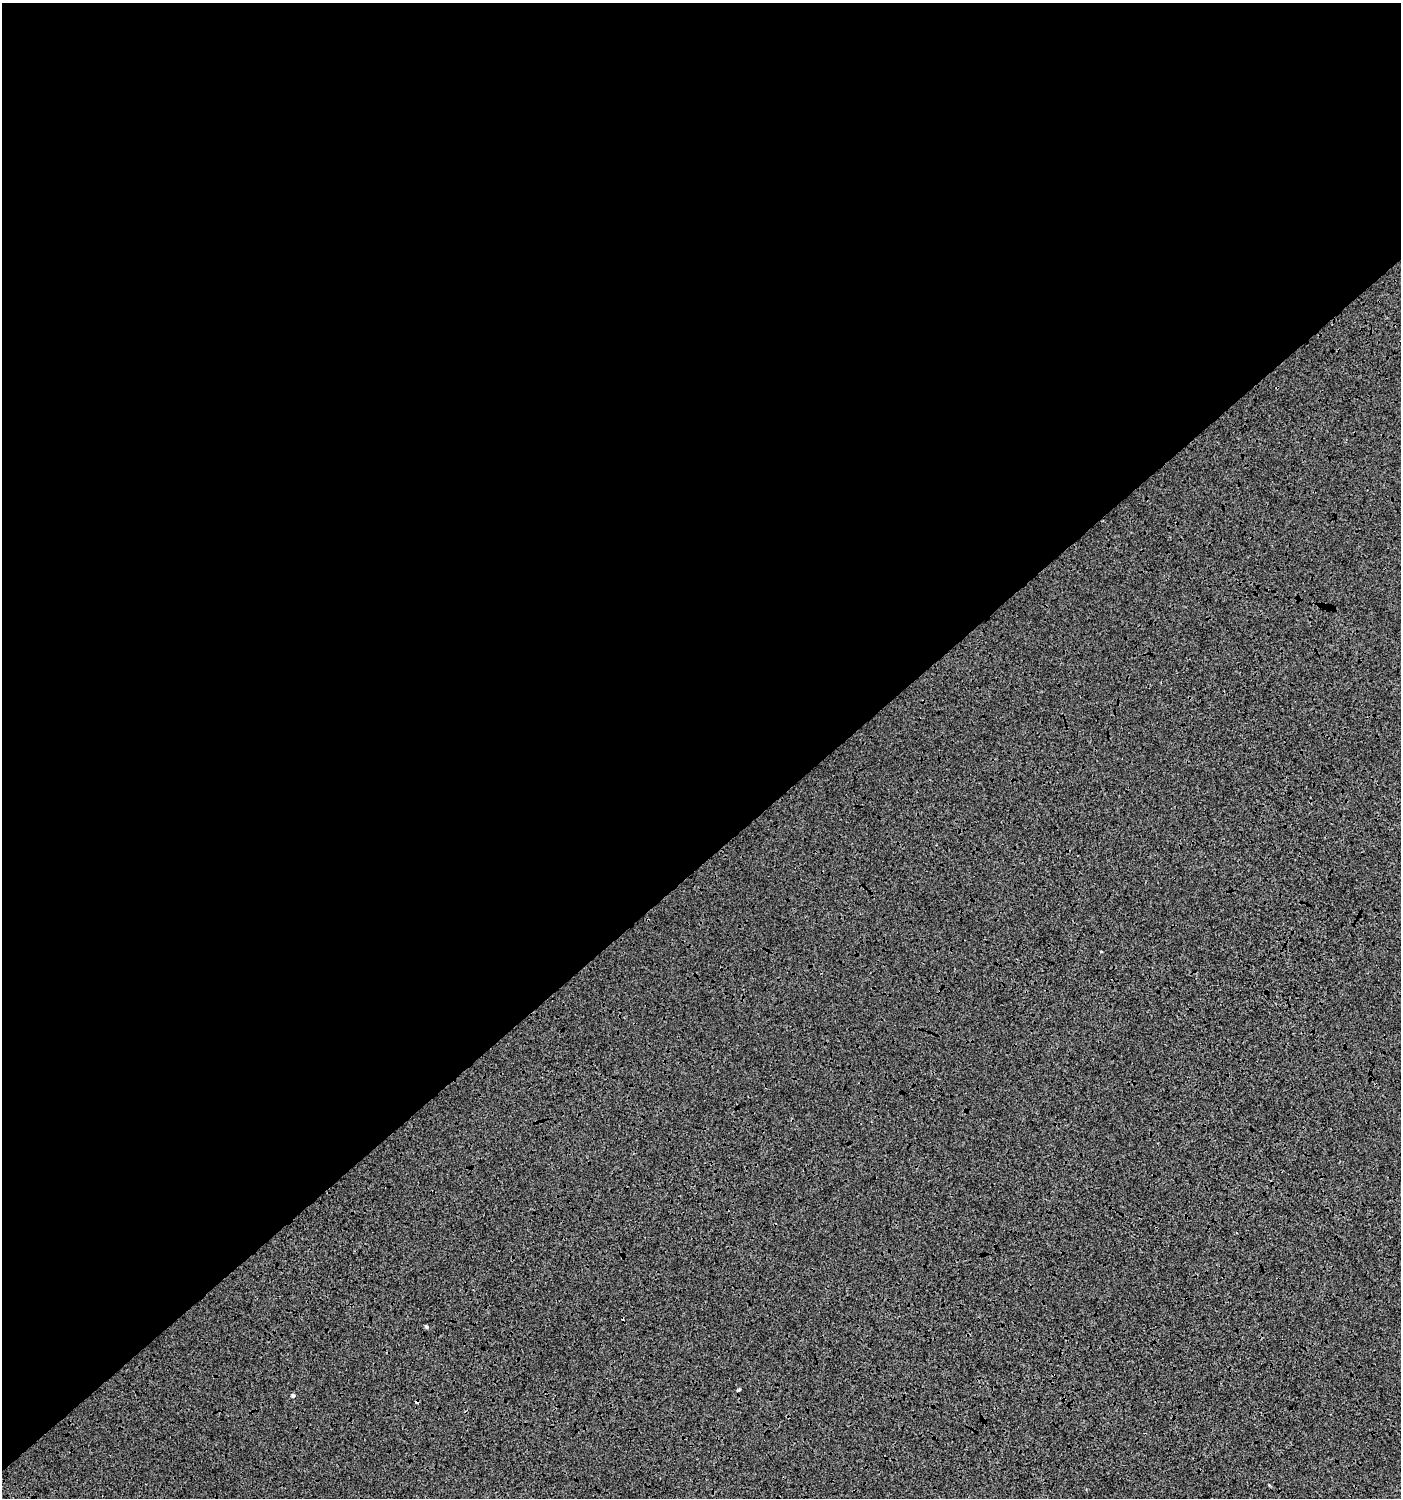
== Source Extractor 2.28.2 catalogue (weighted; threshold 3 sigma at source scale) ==
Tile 2 of 4 x 4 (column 2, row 1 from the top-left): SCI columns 1603-3001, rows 4489-5984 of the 5940 x 5991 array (HDU 1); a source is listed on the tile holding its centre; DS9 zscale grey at full resolution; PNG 1403 x 1500 px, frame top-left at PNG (2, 3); no overlay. Shown black and unused: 58% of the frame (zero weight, under 3 of 4 exposures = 2% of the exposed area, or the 3 px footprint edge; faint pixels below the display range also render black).
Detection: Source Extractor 2.28.2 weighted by HDU 2 'WHT'; one run over the whole footprint, this tile lists its part. Background 7.79e-04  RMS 0.0064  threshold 0.0289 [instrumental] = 3 sigma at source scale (4.5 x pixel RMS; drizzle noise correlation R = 1.50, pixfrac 1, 0.0396/0.0396 arcsec/px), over >= 5 px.
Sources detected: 5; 2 cosmic-ray / hot-pixel residue — not listed; the other 3 listed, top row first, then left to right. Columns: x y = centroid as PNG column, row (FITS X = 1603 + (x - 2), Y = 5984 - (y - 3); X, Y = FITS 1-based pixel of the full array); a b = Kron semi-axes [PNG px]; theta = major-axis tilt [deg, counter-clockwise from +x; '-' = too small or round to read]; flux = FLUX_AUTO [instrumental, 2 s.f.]
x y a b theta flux
1101 951 4 2 - 0.48
426 1327 4 4 - 1.3
738 1390 3 3 - 3.3